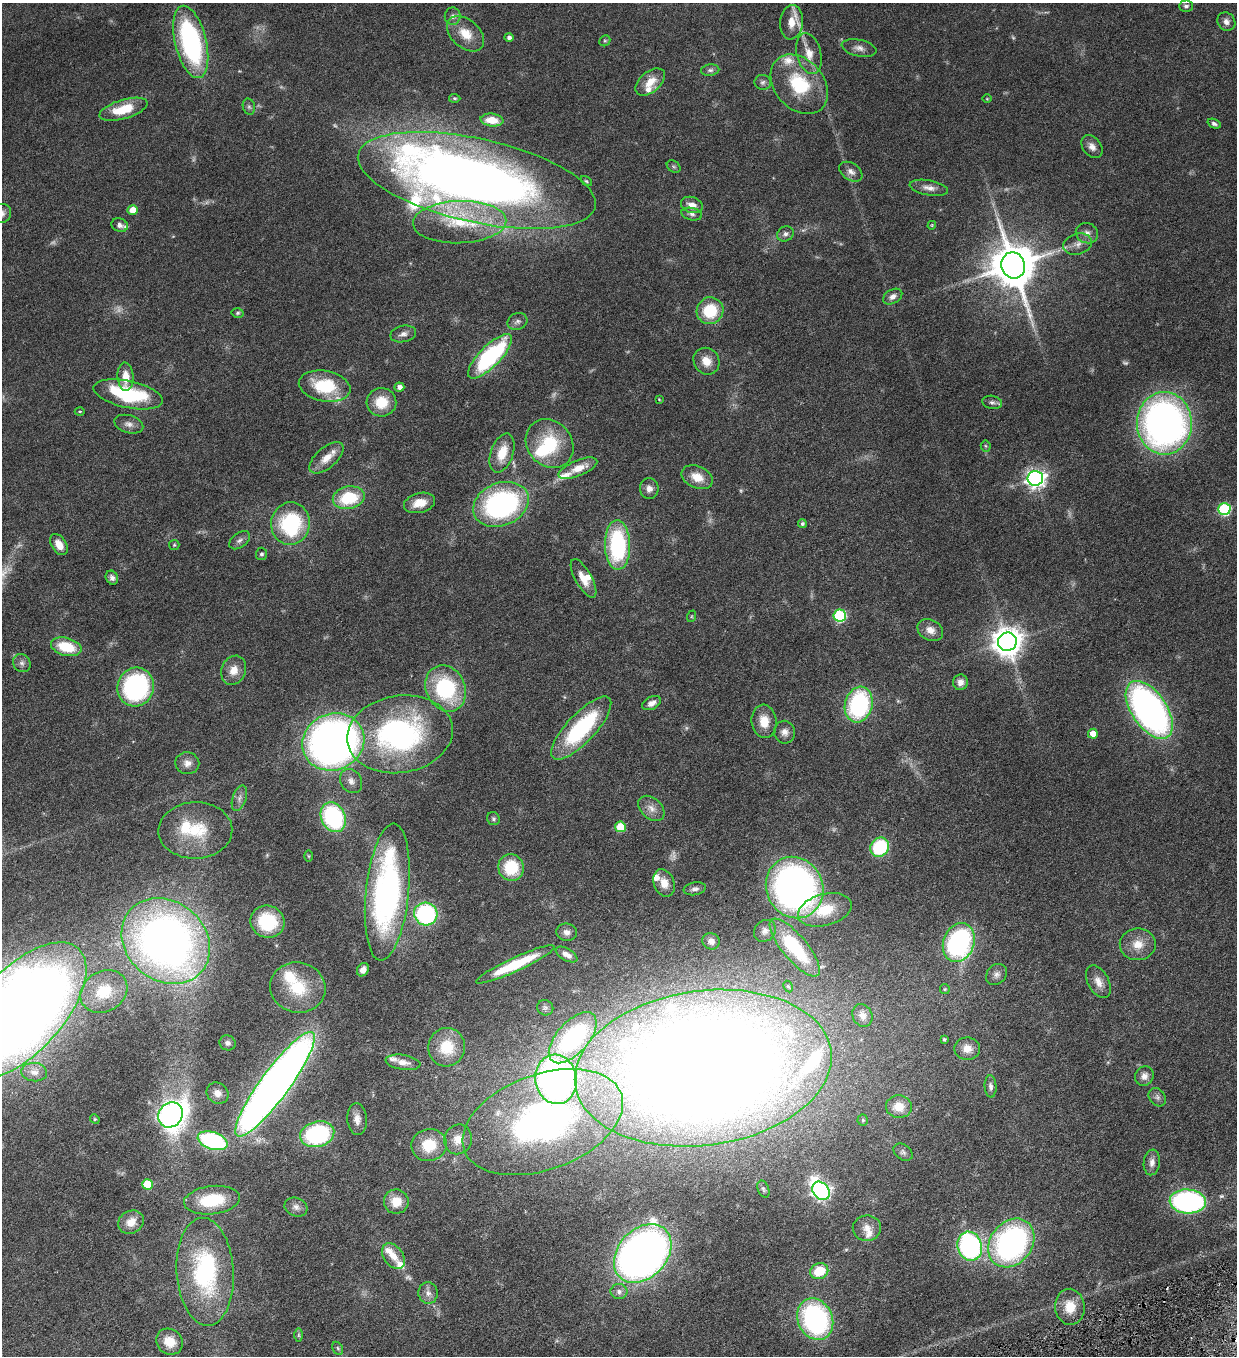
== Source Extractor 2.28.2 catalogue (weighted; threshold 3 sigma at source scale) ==
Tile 6 of 4 x 4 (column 2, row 2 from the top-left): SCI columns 1516-2750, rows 2712-4065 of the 5372 x 5421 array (HDU 1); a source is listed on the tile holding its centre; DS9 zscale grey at full resolution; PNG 1239 x 1358 px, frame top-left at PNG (2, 3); each listed source drawn as its Kron ellipse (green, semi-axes under 4 px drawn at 4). Shown black and unused: <1% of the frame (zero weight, under 3 of 6 exposures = <1% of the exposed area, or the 3 px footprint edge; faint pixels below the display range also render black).
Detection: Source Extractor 2.28.2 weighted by HDU 2 'WHT'; one run over the whole footprint, this tile lists its part. Background 0.0454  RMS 0.0039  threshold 0.0159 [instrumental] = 3 sigma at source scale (4.09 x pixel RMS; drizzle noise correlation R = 1.36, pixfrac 0.8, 0.05/0.05 arcsec/px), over >= 5 px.
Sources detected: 218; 17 too faint to see at this stretch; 2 inside a brighter object's white glare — neither listed nor drawn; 20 inside a brighter listed object's ellipse — not listed separately; the other 179 listed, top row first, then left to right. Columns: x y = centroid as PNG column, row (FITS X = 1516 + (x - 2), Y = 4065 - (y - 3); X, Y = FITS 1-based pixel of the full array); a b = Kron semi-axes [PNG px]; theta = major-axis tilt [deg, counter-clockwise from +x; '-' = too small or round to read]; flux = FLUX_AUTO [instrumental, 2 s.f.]
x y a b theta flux
1186 6 7 5 2 0.87
453 16 9 8 - 1.5
791 22 17 11 83 5.3
1226 22 9 8 - 1.8
466 34 21 14 -41 7.3
509 37 5 4 - 1.2
605 41 6 5 - 0.55
191 42 37 15 -76 62
859 48 17 8 -12 2.2
809 54 21 12 -77 5.2
710 70 9 5 7 0.94
650 82 17 10 41 5.6
763 82 8 7 - 1
799 84 33 24 -49 21
455 98 6 4 -3 0.47
987 99 5 3 - 0.29
249 107 8 6 -74 0.84
123 109 25 9 16 10
492 120 11 6 -5 4.5
1214 124 7 4 -22 0.89
1092 147 13 9 -53 2.3
674 166 7 5 -34 0.64
851 172 13 8 -33 1.9
477 180 121 42 -12 380
586 181 6 4 -36 0.47
929 188 19 7 -10 2.7
692 205 11 8 -19 3
133 210 5 5 - 4.8
2 213 10 9 - 1.7
692 214 10 6 -12 1.2
460 222 47 21 2 22
120 225 8 6 -22 1.4
932 225 4 3 - 0.33
1087 233 11 10 - 2.3
785 234 8 7 - 1.4
1078 244 15 10 16 2.9
1013 265 13 12 - 1600
893 297 10 7 30 1.9
710 311 13 13 - 14
238 313 6 4 4 0.59
517 321 10 8 24 1.4
403 334 13 8 13 1.8
490 356 29 10 45 46
706 361 14 12 -52 4.5
125 377 14 8 -86 4.4
325 386 26 15 -10 18
399 387 5 4 - 1.8
128 394 35 13 -12 29
659 399 3 3 - 0.28
381 402 15 14 - 8.6
992 402 10 6 -9 1.2
80 411 5 3 - 0.34
1164 423 31 27 -89 200
129 424 15 8 -16 2
550 444 26 22 -49 18
986 446 5 5 - 0.44
502 453 20 11 71 7.4
326 458 20 10 40 4.7
578 468 21 8 22 5.2
697 477 16 11 -23 5.4
1035 478 8 7 - 170
649 488 10 9 - 2.1
349 498 16 11 12 16
420 503 16 9 14 5.6
501 504 29 21 22 79
1224 509 6 6 - 38
290 524 21 19 83 34
802 524 4 4 - 0.69
240 540 11 7 37 1.3
59 545 11 7 -57 4.1
174 545 5 5 - 0.47
618 545 25 12 -89 39
261 554 6 5 - 0.74
112 578 7 6 - 1.3
584 578 21 8 -61 4.7
840 615 6 6 - 38
692 616 6 4 71 0.38
930 630 13 10 -27 3.1
1007 642 9 9 - 510
66 647 16 9 -14 12
22 663 9 8 - 1.5
234 670 15 12 69 4.2
960 682 8 7 - 2.1
136 687 19 18 - 52
446 688 24 19 -64 35
652 703 10 6 25 2.3
859 705 18 13 75 46
1149 710 33 17 -56 150
764 721 17 12 -83 5.9
581 728 41 14 47 37
784 732 11 10 - 2.3
400 734 53 38 9 78
1093 734 5 5 - 3.8
333 742 31 28 24 200
187 763 12 11 - 2.6
351 781 13 10 -57 2.4
239 798 13 7 71 1.7
651 808 15 10 -43 2.9
333 817 15 12 -64 43
493 819 7 6 - 0.77
620 827 5 5 - 12
195 830 37 28 1 18
880 847 10 9 - 25
308 856 6 4 -89 0.34
511 867 13 12 - 15
664 883 14 10 -68 4
795 887 31 28 -63 150
695 889 11 6 11 1.3
387 892 69 21 84 100
825 910 27 16 15 12
426 914 12 11 - 44
267 922 17 16 - 17
765 931 12 10 43 1.8
567 932 10 8 -9 1.8
166 941 47 39 -40 250
711 941 9 8 - 2.2
959 942 20 15 70 68
1138 944 18 16 -1 5.7
795 947 36 12 -50 25
567 955 12 6 -29 2.4
515 964 43 7 25 18
363 970 7 5 56 1.8
997 974 11 9 46 1.9
1098 982 17 10 -62 3.5
788 986 6 4 -61 0.54
298 988 28 25 -13 15
945 989 5 5 - 0.47
104 991 24 20 31 11
545 1008 8 7 - 0.95
21 1011 84 42 47 690
862 1015 12 9 -65 2.2
573 1038 31 16 48 48
944 1039 4 4 - 0.47
228 1043 8 7 - 1.2
447 1047 19 18 - 12
967 1049 13 11 -1 3.4
403 1062 17 7 -8 3.1
703 1068 129 77 8 890
34 1072 13 9 -6 2.4
1144 1076 10 9 - 2.1
556 1079 25 20 -80 170
275 1084 64 14 54 450
991 1086 11 6 -86 1.3
217 1093 11 10 - 2.5
1157 1097 10 7 -52 1.3
899 1107 13 11 -5 5
170 1115 13 11 56 240
95 1119 5 4 - 0.41
357 1119 16 9 -85 2.8
863 1120 5 5 - 0.48
543 1122 83 48 20 140
317 1134 17 12 15 45
458 1139 15 14 - 4.9
213 1141 15 8 -18 48
429 1145 18 16 10 11
903 1152 10 7 -35 1.2
1152 1162 13 8 83 2.1
147 1184 5 5 - 12
763 1189 9 5 -67 0.75
821 1191 10 7 -50 110
212 1200 28 14 7 16
1188 1201 18 12 -4 78
396 1202 12 12 - 5.8
296 1207 11 9 -20 1.8
131 1222 13 11 28 4
867 1228 14 13 - 3.4
1011 1243 26 21 52 95
970 1246 15 12 -71 66
643 1253 33 24 47 240
393 1256 14 9 -54 4.1
819 1271 9 7 21 10
205 1272 54 28 -86 49
619 1291 8 7 - 1.3
428 1293 11 9 -87 2.2
1070 1307 18 14 -84 7.6
815 1319 21 17 -65 67
299 1335 7 4 -90 0.57
170 1342 14 12 -35 6
338 1348 7 5 -60 0.56
Isophote crosses this tile's border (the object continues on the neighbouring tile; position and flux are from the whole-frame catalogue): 3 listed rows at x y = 2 213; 1164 423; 21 1011